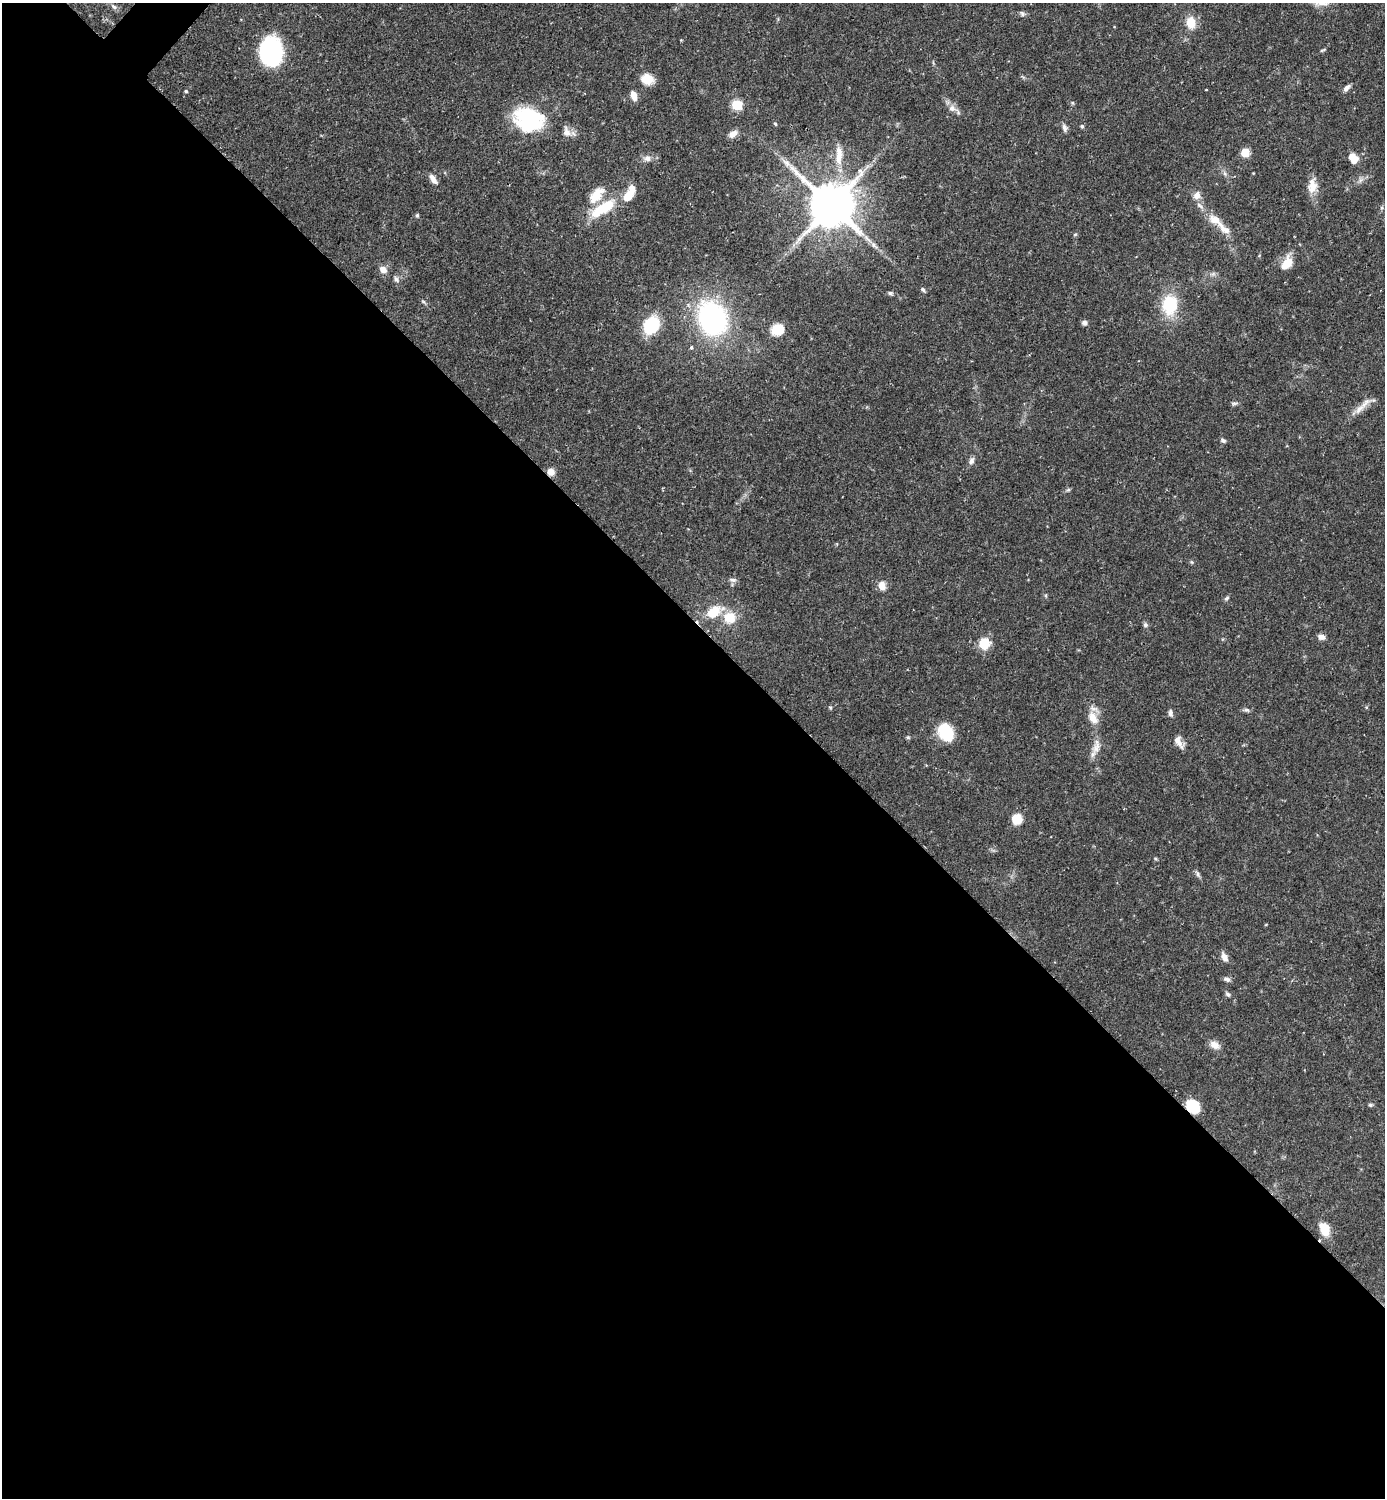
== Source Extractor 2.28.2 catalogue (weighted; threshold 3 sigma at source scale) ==
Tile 14 of 4 x 4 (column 2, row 4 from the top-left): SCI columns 1538-2920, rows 1-1496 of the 5983 x 5982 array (HDU 1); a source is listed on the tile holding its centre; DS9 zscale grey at full resolution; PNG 1387 x 1500 px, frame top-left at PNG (2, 3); no overlay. Shown black and unused: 59% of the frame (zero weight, under 2 of 3 exposures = <1% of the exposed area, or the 3 px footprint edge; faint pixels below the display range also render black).
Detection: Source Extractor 2.28.2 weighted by HDU 2 'WHT'; one run over the whole footprint, this tile lists its part. Background 0.0719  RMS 0.0042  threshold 0.0191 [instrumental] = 3 sigma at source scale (4.5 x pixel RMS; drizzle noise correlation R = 1.50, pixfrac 1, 0.05/0.05 arcsec/px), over >= 5 px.
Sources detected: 89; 2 cosmic-ray / hot-pixel residue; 1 long thin detection or spike segment (spike, bleed or trail) — not listed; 5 inside a brighter listed object's ellipse — not listed separately; the other 81 listed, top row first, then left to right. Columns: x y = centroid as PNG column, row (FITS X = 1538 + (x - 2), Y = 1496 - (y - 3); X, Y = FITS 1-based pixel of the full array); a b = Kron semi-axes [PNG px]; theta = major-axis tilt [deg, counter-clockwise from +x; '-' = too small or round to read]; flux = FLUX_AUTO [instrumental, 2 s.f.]
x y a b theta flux
114 7 11 4 -44 1
1022 13 8 6 -49 1
1191 23 12 9 -82 7.3
1322 50 8 3 22 0.56
271 51 21 16 90 68
647 79 14 11 -18 6.1
1346 88 10 5 45 1.5
1206 90 3 3 - 0.78
186 91 4 3 - 0.57
634 96 11 6 -76 3.7
737 105 6 5 - 26
952 108 11 9 -10 2.6
529 119 36 27 -16 31
775 124 5 4 - 0.61
1082 126 5 5 - 0.76
1064 128 11 6 -79 1.6
567 132 14 9 -69 3
733 134 12 7 32 2.7
1245 153 7 7 - 5.8
839 157 23 9 85 6.4
1351 157 10 8 -81 3.2
647 158 9 8 - 1.9
786 163 12 7 -41 2.7
433 179 13 6 -56 2.6
1360 180 7 4 71 1.1
1312 186 21 12 83 5.3
632 188 10 8 -39 2.4
596 195 24 12 51 8.3
1197 195 10 8 61 2.8
831 205 13 12 - 1900
1199 205 10 5 -37 1.5
603 208 35 12 32 16
1382 208 5 4 - 0.55
417 215 5 4 - 0.68
1223 228 25 9 -45 5.5
1075 234 6 4 2 0.46
874 245 11 6 -41 1.9
1288 263 15 10 79 5.7
383 270 9 8 - 2.8
396 279 9 5 -53 1.1
923 290 7 4 -49 0.81
890 293 7 5 -2 0.78
423 301 6 4 -20 0.64
1170 305 27 20 87 17
712 318 29 23 -67 82
1084 323 7 6 - 1.3
651 325 15 12 53 25
777 329 6 6 - 35
691 348 3 3 - 1.4
1365 403 21 8 42 4
1234 404 9 5 9 0.88
1223 440 7 5 -34 1.1
971 461 10 6 70 1.6
551 472 8 7 - 3.3
1068 490 6 4 2 0.66
1192 562 6 4 -88 0.51
733 580 10 5 -14 1.2
882 585 12 9 -74 3.2
1226 598 7 5 40 0.81
714 611 25 15 32 10
1145 625 7 6 - 1
1321 637 8 6 -16 2.2
984 644 9 8 - 12
830 707 6 4 -2 0.48
1246 710 8 5 -7 0.99
1170 713 10 6 -84 1.2
1093 718 19 11 -59 5.4
946 733 12 9 -56 26
908 737 5 5 - 0.6
1179 742 17 8 -58 3.3
1096 746 22 8 78 4.2
1017 819 6 6 - 14
1155 859 5 4 - 0.52
1198 874 9 5 -66 1.1
1224 957 12 7 -61 2.4
1227 979 9 6 -16 1.2
1228 994 8 5 -31 0.92
1215 1045 14 9 -31 3
1370 1105 6 5 - 0.66
1193 1106 14 11 -45 12
1324 1229 18 12 -65 6.9
Overlapping masked pixels (flux is a lower limit): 2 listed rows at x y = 551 472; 1193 1106